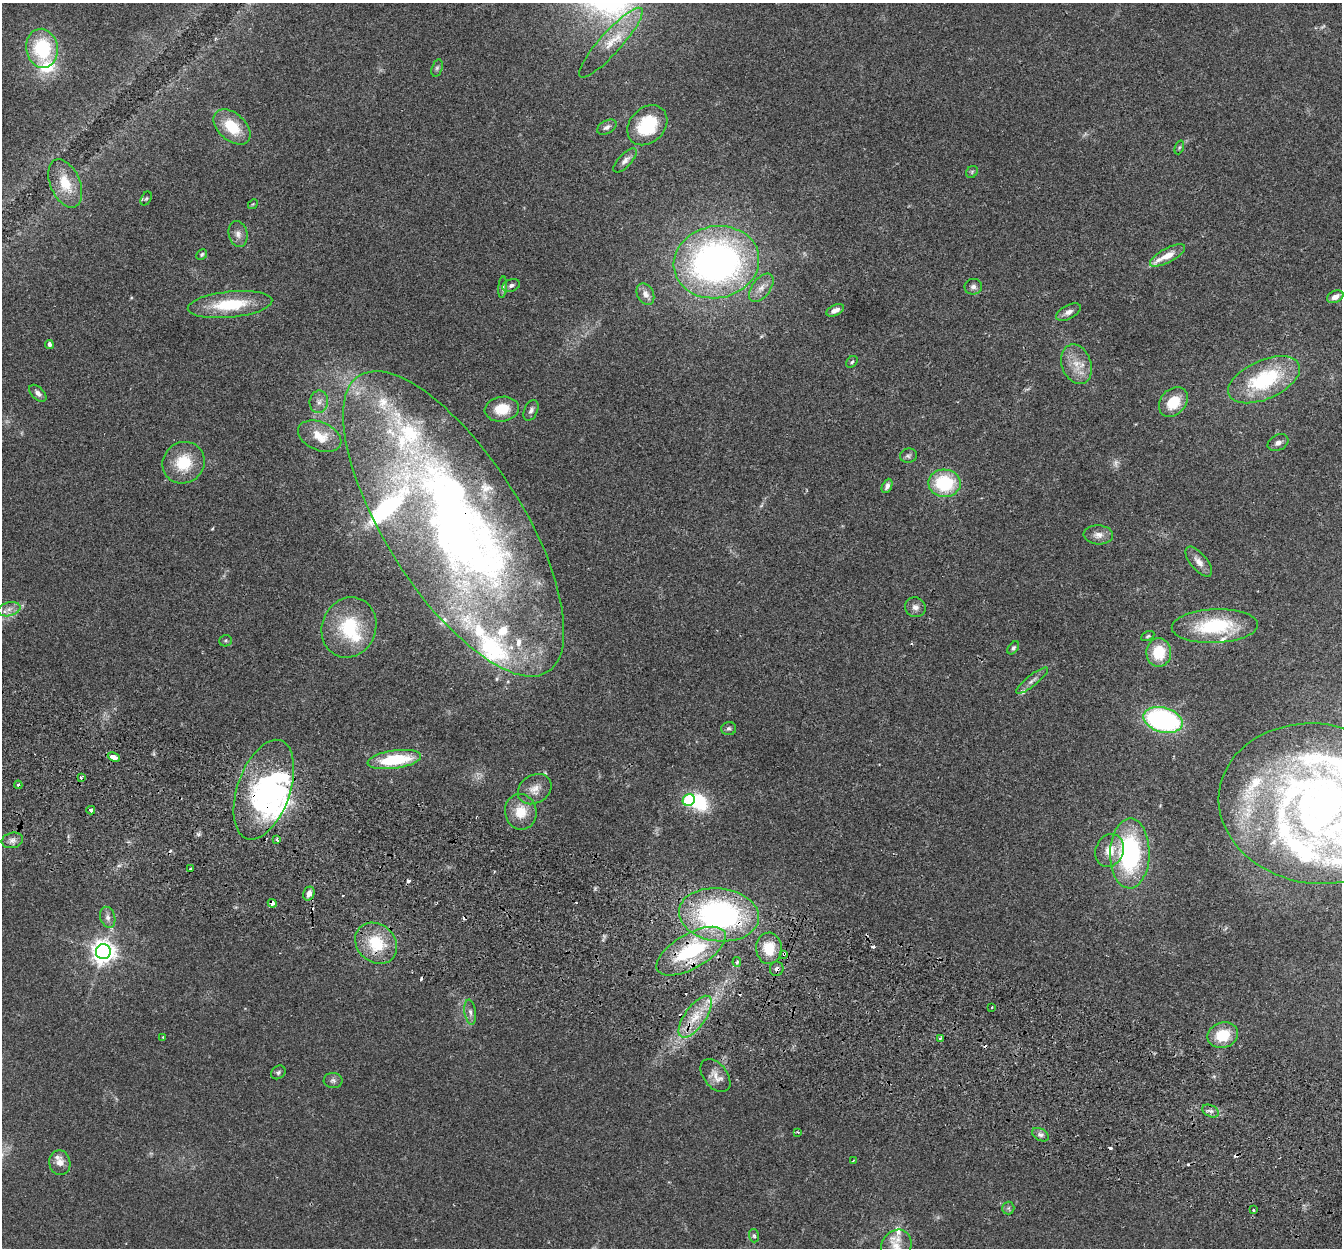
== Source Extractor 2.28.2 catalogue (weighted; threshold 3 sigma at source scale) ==
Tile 6 of 4 x 4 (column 2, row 2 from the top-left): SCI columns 1364-2703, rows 2682-3927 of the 5411 x 5490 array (HDU 1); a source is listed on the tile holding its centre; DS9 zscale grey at full resolution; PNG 1344 x 1250 px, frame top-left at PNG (2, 3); each listed source drawn as its Kron ellipse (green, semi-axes under 4 px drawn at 4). Shown black and unused: <1% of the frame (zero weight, under 2 of 3 exposures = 3% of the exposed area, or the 3 px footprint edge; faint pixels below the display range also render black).
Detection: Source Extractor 2.28.2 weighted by HDU 2 'WHT'; one run over the whole footprint, this tile lists its part. Background 0.0645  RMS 0.0082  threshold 0.0369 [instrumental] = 3 sigma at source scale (4.5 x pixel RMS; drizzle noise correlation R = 1.50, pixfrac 1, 0.05/0.05 arcsec/px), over >= 5 px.
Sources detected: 143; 3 too faint to see at this stretch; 5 inside a brighter object's white glare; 12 cosmic-ray / hot-pixel residue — neither listed nor drawn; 25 inside a brighter listed object's ellipse — not listed separately; the other 98 listed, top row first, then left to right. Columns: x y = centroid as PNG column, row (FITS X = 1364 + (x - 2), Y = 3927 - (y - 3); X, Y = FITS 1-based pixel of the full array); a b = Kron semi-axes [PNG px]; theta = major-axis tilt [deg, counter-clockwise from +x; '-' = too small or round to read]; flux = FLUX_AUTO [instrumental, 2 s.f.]
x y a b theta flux
611 43 46 11 48 21
42 48 19 16 -81 54
437 68 9 5 75 1.7
647 125 22 17 45 38
232 127 21 13 -42 27
607 127 10 6 29 3.2
1179 147 7 4 70 1.3
625 160 15 6 46 4
972 172 6 5 - 1.4
65 183 25 15 -66 21
146 198 7 5 61 1.3
253 204 5 4 - 0.86
238 234 13 9 -77 4.8
202 254 6 5 - 1.3
1168 255 19 7 28 12
716 262 43 36 11 330
511 285 9 6 21 2.5
503 287 11 4 86 1.9
973 287 9 8 - 3.4
761 288 16 9 53 6.9
645 294 11 8 -63 5.2
1335 297 8 6 26 5.3
230 304 42 13 6 39
835 310 9 5 24 5
1068 312 13 7 28 4.6
49 344 4 4 - 4.7
852 362 6 5 - 1.3
1077 364 20 14 -69 14
1264 380 38 19 24 67
38 393 10 6 -44 3.4
319 402 11 9 79 4.7
1173 402 16 12 49 21
502 409 17 12 7 19
531 410 11 6 66 3
320 436 23 14 -23 15
1278 443 11 7 29 3.7
908 456 8 7 - 2.1
184 463 22 20 39 28
944 483 16 13 -2 51
887 486 7 5 65 2.9
454 524 176 68 -57 760
1098 535 15 9 -3 6
1199 562 18 8 -51 6.5
915 607 10 9 - 4.3
9 609 11 7 15 4.7
1215 626 43 17 2 60
349 627 31 27 67 49
1148 636 7 4 27 1.3
226 641 6 5 - 1.3
1013 648 7 5 51 1.7
1159 652 14 12 88 24
1032 681 20 5 39 4.3
1163 720 20 12 -15 150
729 729 7 6 - 2.3
114 757 6 4 -25 18
394 760 27 9 8 46
81 777 3 3 - 1
18 785 4 4 - 1.2
535 789 18 14 33 9
264 790 52 26 71 110
689 800 6 5 - 67
1317 804 98 80 -8 440
91 810 4 3 - 26
521 812 18 16 -78 17
12 840 11 7 13 3.9
277 840 4 3 - 1.6
1110 850 17 14 67 13
1130 853 35 19 89 120
190 869 3 3 - 1.8
309 894 7 5 66 5.2
272 903 4 4 - 7.2
719 915 40 26 -6 190
108 917 11 7 -74 3.9
376 943 22 19 -43 33
769 948 15 13 -88 20
691 951 38 17 30 70
103 952 7 7 - 710
784 954 4 3 - 2.5
737 962 5 4 - 1.6
777 969 7 6 - 2.5
992 1007 3 2 - 1.5
470 1012 12 5 -81 3.3
695 1017 24 10 55 19
1223 1035 15 12 18 23
163 1037 3 2 - 0.75
940 1038 4 3 - 1.1
278 1072 8 6 38 1.8
715 1075 19 12 -52 8.1
333 1080 9 7 -3 2.8
1211 1111 9 5 -25 2.8
798 1132 3 2 - 1.1
1040 1135 9 6 -29 2.6
853 1161 3 2 - 0.86
60 1163 12 10 -81 6.9
1008 1208 6 6 - 1.7
1254 1210 3 3 - 5.3
754 1236 7 5 -73 1.5
896 1246 17 14 54 12
Overlapping masked pixels (flux is a lower limit): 9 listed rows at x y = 454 524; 264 790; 91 810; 272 903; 719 915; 691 951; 784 954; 777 969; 695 1017
Isophote crosses this tile's border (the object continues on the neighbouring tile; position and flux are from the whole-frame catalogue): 2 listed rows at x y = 1317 804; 896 1246